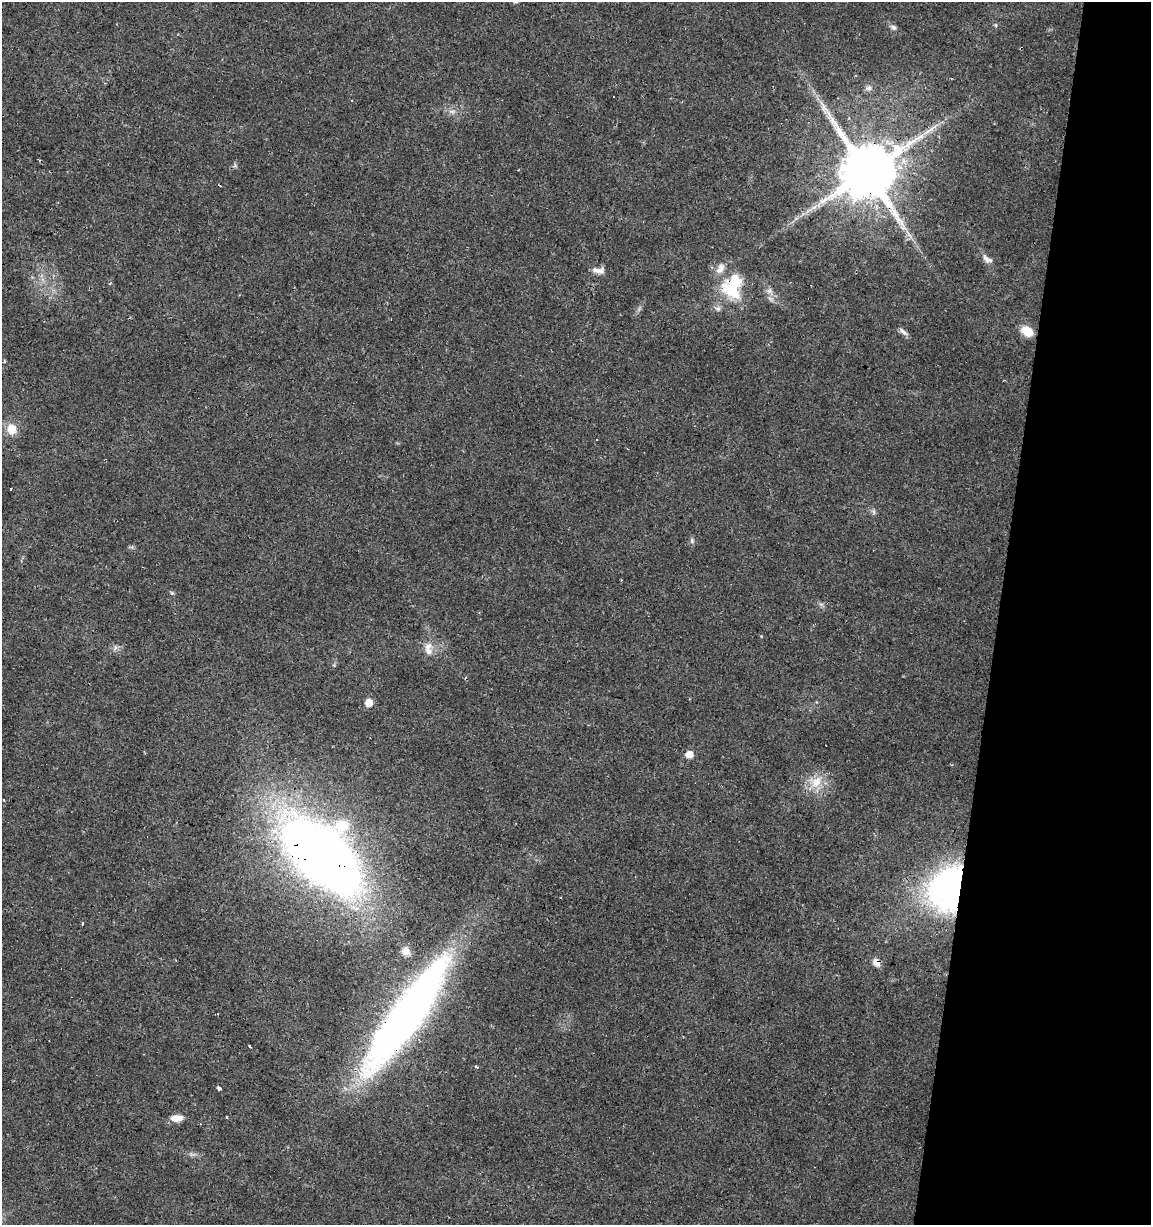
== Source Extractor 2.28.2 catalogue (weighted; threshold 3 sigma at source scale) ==
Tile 8 of 4 x 4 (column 4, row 2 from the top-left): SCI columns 3735-4883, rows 2445-3667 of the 5107 x 4898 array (HDU 1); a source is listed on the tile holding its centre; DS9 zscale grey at full resolution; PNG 1153 x 1227 px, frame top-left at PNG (2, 2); no overlay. Shown black and unused: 13% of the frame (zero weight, under 2 of 3 exposures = <1% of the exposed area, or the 3 px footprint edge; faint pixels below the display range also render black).
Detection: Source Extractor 2.28.2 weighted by HDU 2 'WHT'; one run over the whole footprint, this tile lists its part. Background 0.0135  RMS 0.0032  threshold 0.0142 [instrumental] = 3 sigma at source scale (4.5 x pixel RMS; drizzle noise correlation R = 1.50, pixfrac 1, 0.0396/0.0396 arcsec/px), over >= 5 px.
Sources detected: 45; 5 cosmic-ray / hot-pixel residue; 1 long thin detection or spike segment (spike, bleed or trail) — not listed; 2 inside a brighter listed object's ellipse — not listed separately; the other 37 listed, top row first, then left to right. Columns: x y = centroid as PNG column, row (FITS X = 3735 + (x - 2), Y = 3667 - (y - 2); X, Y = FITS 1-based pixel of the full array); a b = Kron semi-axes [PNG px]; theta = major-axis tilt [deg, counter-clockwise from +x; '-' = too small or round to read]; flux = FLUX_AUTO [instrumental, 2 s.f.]
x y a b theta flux
996 25 6 4 -88 0.42
893 27 9 6 -24 0.92
868 88 9 6 8 1.1
352 100 3 3 - 1.3
452 111 11 4 0 1.1
867 171 15 14 - 2700
814 207 8 5 44 1.1
897 217 50 8 -59 8.8
987 259 15 7 -36 1.9
598 270 17 8 -4 2.2
732 290 31 18 -41 13
770 292 15 6 -53 2
718 309 8 7 - 1.1
903 331 13 6 -45 1.2
1027 331 11 8 -36 6
12 429 11 10 - 4.9
11 489 3 3 - 1
873 512 9 4 -81 0.66
692 541 8 5 -77 0.77
761 636 4 4 - 0.25
115 647 7 4 -72 0.73
427 647 14 9 65 2.9
369 702 5 5 - 5.7
689 754 5 5 - 5.1
816 782 20 16 37 6.5
342 825 14 12 20 10
322 856 66 34 -45 380
950 889 38 31 59 110
82 923 4 3 - 0.88
405 951 10 10 - 2.2
877 963 9 8 - 2.2
408 1014 116 25 55 210
250 1046 3 3 - 1.5
475 1066 3 3 - 1
219 1088 4 3 - 2.4
226 1117 3 3 - 1.3
177 1118 14 7 6 3.6
Overlapping masked pixels (flux is a lower limit): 7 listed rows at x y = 867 171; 897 217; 732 290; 322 856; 950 889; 877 963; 408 1014
Unlisted compact peaks at least as high as the median listed source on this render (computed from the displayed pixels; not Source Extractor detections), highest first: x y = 172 593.